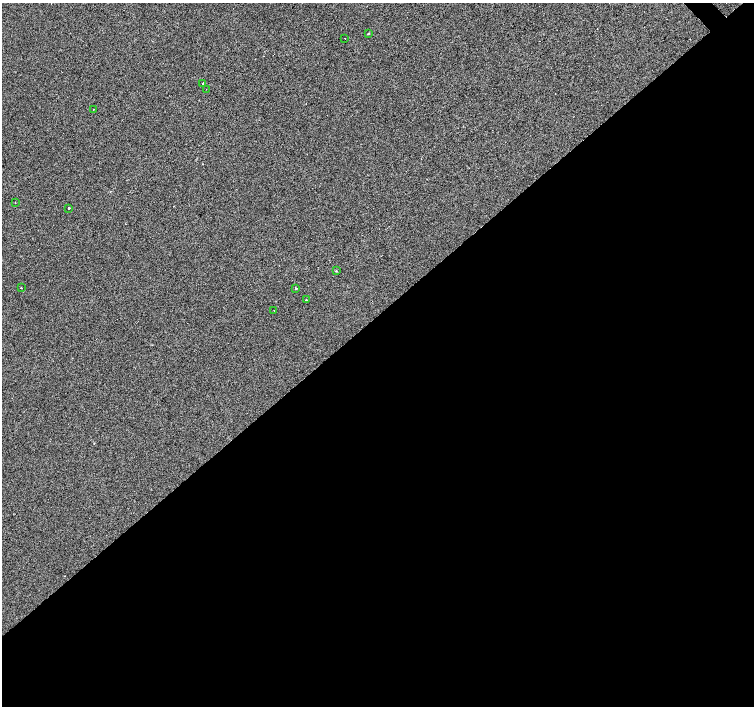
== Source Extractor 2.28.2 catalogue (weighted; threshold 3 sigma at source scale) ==
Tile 15 of 4 x 4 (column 3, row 4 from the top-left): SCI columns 3008-4510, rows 174-1581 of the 6070 x 6041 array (HDU 1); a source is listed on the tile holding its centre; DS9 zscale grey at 2 x 2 block average (1 PNG px = mean of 2 x 2 image px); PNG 756 x 708 px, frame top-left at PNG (2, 3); each listed source drawn as its Kron ellipse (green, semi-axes under 4 px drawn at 4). Shown black and unused: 56% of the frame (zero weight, under 2 of 3 exposures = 3% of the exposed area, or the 3 px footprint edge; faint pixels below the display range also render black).
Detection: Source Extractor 2.28.2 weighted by HDU 2 'WHT'; one run over the whole footprint, this tile lists its part. Background 0.0238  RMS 0.013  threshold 0.0577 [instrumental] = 3 sigma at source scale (4.5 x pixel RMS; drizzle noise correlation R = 1.50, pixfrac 1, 0.0396/0.0396 arcsec/px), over >= 5 px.
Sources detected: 14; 2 cosmic-ray / hot-pixel residue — neither listed nor drawn; the other 12 listed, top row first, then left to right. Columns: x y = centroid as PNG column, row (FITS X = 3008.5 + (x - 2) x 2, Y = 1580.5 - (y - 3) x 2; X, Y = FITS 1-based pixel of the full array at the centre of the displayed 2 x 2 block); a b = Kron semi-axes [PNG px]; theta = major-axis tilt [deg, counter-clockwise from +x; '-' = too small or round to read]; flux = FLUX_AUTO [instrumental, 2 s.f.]
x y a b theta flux
368 34 3 2 - 1.6
345 39 2 2 - 5.3
203 83 2 2 - 8.8
206 89 2 2 - 0.99
93 109 2 2 - 0.84
15 203 2 2 - 1.6
69 208 2 2 - 18
336 271 3 2 - 1.3
21 288 2 2 - 5.5
296 289 2 2 - 11
306 300 2 2 - 22
274 310 2 2 - 1.2
Diffuse or blended objects may show on this block-average render without a row.